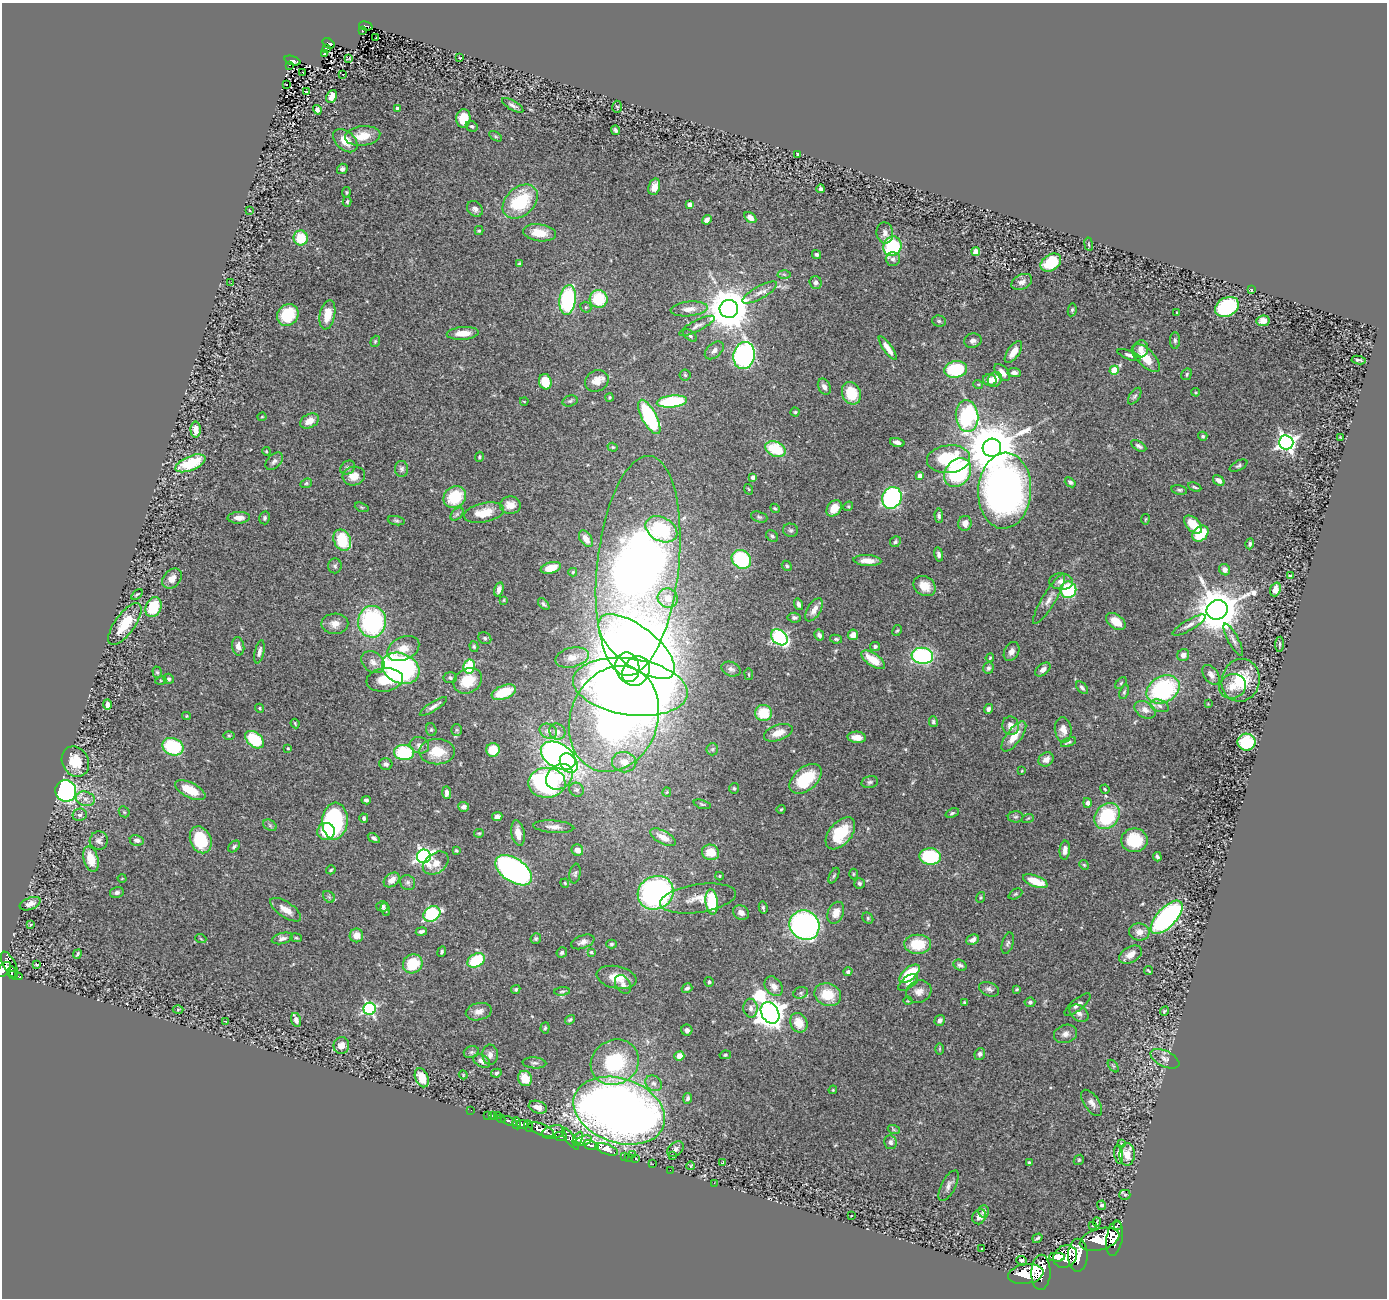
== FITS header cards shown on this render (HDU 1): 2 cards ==
NAXIS1  =                 1385
NAXIS2  =                 1296

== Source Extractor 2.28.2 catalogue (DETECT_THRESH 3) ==
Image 1385 x 1296 px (HDU 1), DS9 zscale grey, 1 PNG px = 1 image px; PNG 1389 x 1300 px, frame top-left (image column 1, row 1296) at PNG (2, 3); each listed source drawn as its Kron ellipse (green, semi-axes under 4 px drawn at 4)
Background 0.563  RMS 0.039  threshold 0.118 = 3 sigma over >= 5 px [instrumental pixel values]
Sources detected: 488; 1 with non-positive FLUX_AUTO (blend fragments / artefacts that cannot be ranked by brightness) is neither listed nor drawn; the other 487 listed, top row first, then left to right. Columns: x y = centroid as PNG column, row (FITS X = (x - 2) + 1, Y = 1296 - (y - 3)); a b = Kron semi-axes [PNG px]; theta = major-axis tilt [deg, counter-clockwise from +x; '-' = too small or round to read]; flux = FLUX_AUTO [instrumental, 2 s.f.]
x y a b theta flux
366 26 7 4 -14 41
362 30 3 3 - 10
376 38 3 2 - 4
328 43 6 4 -35 78
326 48 4 2 - 8.4
325 53 4 2 - 3.5
460 58 3 2 - 2.1
349 59 4 2 - 1.9
292 60 8 4 -20 61
289 65 3 2 - 8.2
303 72 2 2 - 2.6
343 74 3 3 - 48
286 84 3 2 - 1.5
306 92 3 3 - 48
332 97 7 5 64 26
513 105 12 4 -30 9.1
617 107 6 4 -86 3.5
397 108 4 4 - 8.3
317 110 5 4 - 8.2
463 118 9 7 82 52
472 126 6 5 - 4.9
615 130 5 3 - 5.4
363 136 18 9 7 47
495 136 7 4 -31 3.9
345 141 14 9 -41 40
798 154 3 2 - 3
342 169 5 5 - 8.3
654 187 8 5 74 19
821 189 4 4 - 6.7
346 192 5 4 - 2.8
347 202 5 4 - 4.1
520 202 20 14 42 170
690 205 4 4 - 10
475 209 8 7 - 10
249 210 3 2 - 1.8
750 217 7 4 -34 19
707 220 5 4 - 11
479 231 4 4 - 3.5
539 233 16 8 -8 45
885 233 11 8 -81 14
301 238 7 7 - 80
1089 244 7 3 -81 2.9
892 246 10 9 - 230
976 252 4 4 - 59
817 254 5 4 - 6
893 259 7 7 - 8.2
519 263 4 3 - 3.5
1051 263 11 8 33 100
784 274 6 4 -3 4.6
816 282 6 6 - 8.8
1022 282 11 7 25 14
231 283 2 2 - 1.5
1251 290 3 2 - 3.4
760 292 19 6 29 21
599 299 9 9 - 110
568 300 15 8 81 300
586 307 6 5 - 3.9
1227 307 12 9 27 240
689 309 18 7 6 24
729 309 9 9 - 10000
1072 310 6 4 80 3.9
1177 313 3 3 - 2.6
288 315 11 10 - 110
327 315 15 7 78 51
939 321 7 5 -3 4.9
1263 321 7 5 7 14
697 326 19 5 27 12
463 333 16 6 4 39
690 336 8 4 -38 6.1
1175 340 8 5 -89 5.8
375 341 6 4 69 3.8
973 341 8 7 - 9.9
888 348 14 4 -55 26
1141 349 9 7 68 19
714 350 11 7 41 11
1013 352 13 6 55 27
1129 355 12 4 -19 10
744 356 13 10 79 620
1146 358 18 8 -44 59
1358 360 7 3 -8 5.1
956 369 11 8 7 180
1114 370 4 4 - 85
1002 372 10 5 -50 18
1014 372 6 4 -4 11
1187 374 6 5 - 4.5
685 375 5 5 - 4.1
990 380 7 6 - 16
995 380 8 6 61 26
597 381 12 10 33 25
545 382 8 6 -77 54
978 384 5 3 - 2.2
824 387 8 6 -64 12
1196 392 4 4 - 2.6
851 393 11 9 -67 78
1135 396 9 5 57 6.3
610 397 4 4 - 3.3
524 401 4 2 - 1.9
570 401 8 5 15 4.8
672 401 15 6 6 240
795 412 4 4 - 3.3
967 416 16 11 -84 350
262 417 4 4 - 2.7
649 417 19 7 -61 270
310 421 10 7 28 28
196 430 8 5 -88 20
1203 436 5 4 - 4.5
1340 437 3 2 - 2
897 442 7 4 -16 12
1286 442 7 7 - 1100
1139 446 8 4 -30 7.3
613 447 5 4 - 3.1
992 448 9 9 - 16000
775 449 10 7 -23 120
266 451 4 3 - 2.3
479 457 5 3 - 3.5
949 459 22 14 6 180
274 461 10 6 46 10
190 463 16 7 23 120
1239 466 9 5 28 5.7
348 468 8 6 37 6.5
402 469 8 6 -89 7.4
958 472 15 12 52 300
354 476 11 9 13 28
920 476 4 4 - 26
753 477 4 4 - 12
1219 480 6 4 -41 16
1070 482 6 4 -38 5.3
306 483 6 4 22 3.8
1195 487 7 3 -25 3.8
748 489 5 3 - 2.3
1179 490 8 4 -11 5
1005 491 38 26 87 1700
455 497 12 10 40 100
892 498 11 9 63 540
510 505 10 8 -2 28
848 506 5 4 - 3.3
362 507 7 4 -20 3.8
775 508 5 3 - 3.5
834 508 9 6 53 38
484 513 20 9 12 56
457 514 8 5 45 5.8
939 516 7 4 -87 6
759 517 8 5 -20 5.3
239 518 11 6 2 18
265 518 6 5 - 6.5
1145 519 5 2 - 2.3
396 521 9 4 -10 4.9
965 523 7 6 - 20
1193 525 11 6 -45 58
661 529 17 12 -28 180
791 530 7 6 - 6.7
1200 534 9 7 47 90
772 536 7 5 -43 6
586 539 9 5 -56 22
342 540 11 8 -66 120
895 542 6 5 - 5
1250 544 5 4 - 5.1
939 554 7 4 -79 8.8
741 559 10 8 -37 200
867 561 14 5 -4 27
335 566 7 6 - 6.6
638 566 110 41 84 4000
787 566 5 4 - 4.9
551 568 10 5 14 41
1225 570 6 5 - 12
573 572 4 4 - 3.8
1290 576 4 3 - 5.2
172 578 11 8 46 22
1061 581 12 8 -3 19
925 586 12 9 -34 37
499 589 7 4 74 11
1275 589 7 5 69 20
1068 590 8 8 - 160
137 594 6 3 37 4.1
668 598 10 9 - 39
1049 599 28 6 59 23
504 600 4 3 - 2.4
544 604 7 3 -46 5.2
798 604 6 4 -74 8.9
153 607 10 7 67 100
814 610 13 6 60 21
1217 610 11 9 24 11000
794 618 7 5 -5 6.6
1116 621 11 7 -35 42
372 622 16 14 89 400
125 624 24 10 54 80
335 624 13 10 1 23
1189 625 19 5 30 15
897 630 6 4 60 3.6
819 635 6 5 - 8.6
853 635 5 5 - 19
779 637 9 7 -40 410
485 638 7 5 -34 5.1
836 639 6 4 -10 4.3
1233 640 18 5 -62 12
1280 644 7 3 85 3.7
238 646 9 6 -80 16
875 646 5 4 - 5.7
474 647 5 4 - 4.1
636 647 46 20 -38 1500
403 649 17 11 26 35
1012 651 10 7 61 14
259 652 11 4 77 11
1183 655 6 5 - 14
922 656 11 8 -7 420
572 657 17 10 14 26
990 658 4 3 - 2.8
873 660 13 6 -34 54
373 662 13 9 -40 21
469 666 7 6 - 100
627 667 15 12 -80 2100
401 668 19 14 -25 640
988 668 6 5 - 5.9
731 669 10 7 -22 9.5
1043 669 9 5 36 13
636 671 16 13 57 2800
157 672 6 4 -72 4.1
749 674 6 3 -81 2.4
1211 675 11 7 -53 15
450 678 6 5 - 5.1
169 679 5 5 - 7.4
161 680 5 3 - 2.9
385 680 18 11 8 56
1241 680 21 19 75 110
468 681 15 12 29 66
1121 683 7 4 46 3.7
1233 686 13 12 - 35
630 687 57 28 -8 5400
1082 688 7 4 -48 6.7
1163 689 17 13 28 320
504 692 12 7 22 82
1124 692 7 4 69 4.6
1208 704 2 2 - 1.5
107 705 5 4 - 14
433 706 16 4 32 12
1160 706 9 6 -19 11
260 708 5 4 - 3.3
988 709 5 4 - 6.9
1145 710 11 8 -31 18
763 713 8 8 - 83
186 716 4 4 - 2.6
614 719 54 43 68 1700
933 722 5 4 - 5
295 723 5 3 - 2.8
1011 726 9 8 - 21
431 730 6 5 - 4.2
457 730 6 5 - 4.1
1063 730 12 8 -83 22
548 731 9 7 -29 13
557 732 8 7 - 13
778 733 15 7 19 33
229 735 6 3 0 2.9
1014 736 18 7 53 43
857 737 9 5 -5 26
255 740 11 7 -41 130
1068 742 8 3 22 4.5
1247 742 9 8 - 130
419 745 10 8 -17 13
173 747 11 8 -23 190
288 748 3 3 - 3.2
712 749 6 6 - 5.1
493 750 7 6 - 59
437 752 18 13 0 66
404 753 10 7 -4 150
558 756 19 12 -30 1100
1046 759 8 6 36 20
75 761 16 13 -61 57
624 762 12 10 -8 30
569 763 10 8 -54 170
386 764 6 6 - 8
1022 771 4 2 - 2
559 777 14 11 37 54
806 779 19 11 40 130
870 782 8 6 14 6.1
547 783 19 15 1 480
734 788 5 4 - 3.9
1105 789 5 4 - 3
190 790 16 7 -26 63
577 790 7 6 - 6.6
66 791 11 10 - 650
667 792 5 4 - 2.8
447 793 6 4 -88 12
85 799 9 7 -17 14
366 800 4 3 - 6.4
1087 803 5 4 - 8.5
702 804 9 4 -17 4.2
464 807 5 5 - 10
781 809 4 3 - 2.6
124 812 6 5 - 3.9
952 813 7 4 21 4.6
80 815 7 6 - 7.1
1107 816 14 11 48 180
497 817 5 4 - 12
1016 817 8 5 1 5.7
364 818 5 4 - 4.8
1028 818 6 3 20 3.2
335 821 18 12 85 400
270 825 7 5 -31 5.2
554 827 20 6 -4 18
326 831 9 8 - 59
479 833 5 4 - 3.3
518 833 13 6 -80 26
840 833 19 11 50 100
663 837 14 6 -28 30
374 838 6 4 -34 6.5
137 840 7 5 -11 9.5
201 840 14 10 -67 120
1134 840 13 12 - 110
99 841 9 9 - 11
234 846 7 4 41 5.3
577 850 6 5 - 20
1065 850 9 5 85 13
456 851 3 2 - 2.8
711 852 9 7 -19 48
424 856 7 7 - 910
930 856 11 8 -3 190
1157 857 4 3 - 5.6
91 859 13 7 -74 51
436 863 14 10 36 28
1084 865 5 4 - 3.4
331 870 5 3 - 3.5
514 870 21 11 -34 860
575 873 10 5 81 6.4
853 874 5 3 - 2.6
720 876 4 4 - 2.8
834 876 8 4 63 5
122 878 4 3 - 2.2
392 880 9 6 39 21
1035 881 13 5 -21 59
408 883 8 7 - 8.6
565 883 4 4 - 2.5
859 883 5 5 - 5
117 892 7 5 13 8.8
656 893 18 16 29 810
1015 894 7 4 27 4
329 897 7 5 -45 5.4
981 897 5 4 - 3.2
698 898 38 14 8 55
712 902 12 6 -84 150
30 904 11 6 21 14
382 906 6 5 - 7
763 908 6 3 -76 4.8
286 910 18 7 -33 29
385 910 6 4 -69 5
741 913 8 6 -30 17
836 913 11 8 67 26
432 914 9 7 33 230
1167 917 21 9 47 600
868 918 6 5 - 4
30 924 3 3 - 5.3
805 925 15 14 - 710
421 931 5 3 - 7
1139 932 10 8 -10 19
356 935 7 6 - 28
282 938 11 5 14 9.9
296 938 5 3 - 2.9
201 939 5 3 - 2.2
536 939 5 5 - 5.4
973 940 6 5 - 11
583 942 12 6 21 13
1008 943 11 5 73 7.4
611 944 5 4 - 4.5
918 944 13 9 0 86
442 952 5 3 - 4.4
562 952 5 5 - 6.4
591 952 4 4 - 3.5
77 954 5 3 - 3.8
1130 955 12 8 29 27
476 960 9 6 31 150
37 964 4 3 - 4.3
413 964 10 9 - 89
9 965 14 6 -63 390
960 965 7 5 -29 6.6
4 970 9 5 49 420
1148 971 5 2 - 2.7
848 972 5 4 - 8.7
12 973 6 3 -82 120
909 974 12 6 40 120
16 976 7 4 -13 180
617 977 20 11 -11 46
709 982 5 4 - 4.5
908 982 11 6 37 13
623 984 10 7 -56 11
774 986 11 8 -52 20
687 988 5 4 - 7
516 989 5 4 - 4.3
989 989 10 7 -21 9.3
1017 989 4 3 - 3
562 991 8 4 5 4.3
919 992 13 11 18 20
801 993 7 5 21 5.8
828 995 13 11 -20 70
908 1001 4 3 - 2
964 1002 4 3 - 2.9
1030 1002 5 4 - 5.8
1078 1005 16 6 40 12
751 1008 9 7 -86 14
370 1009 6 6 - 480
178 1010 5 3 - 2.6
1164 1011 5 3 - 3
479 1012 13 8 14 19
770 1013 11 8 -60 3900
1079 1013 10 7 -38 12
296 1020 7 5 -76 10
570 1020 5 3 - 4
940 1020 5 5 - 9.5
225 1021 3 2 - 1.9
799 1023 10 8 -59 42
545 1028 5 4 - 4.1
687 1030 5 5 - 8.2
1065 1034 12 9 17 16
341 1046 8 8 - 21
939 1049 6 4 -90 3
471 1052 8 6 20 6.2
980 1054 6 5 - 6.3
490 1055 10 8 -87 15
725 1055 6 4 11 4.5
679 1056 5 4 - 38
1165 1059 15 8 -25 15
482 1061 9 6 -30 17
615 1062 25 22 31 210
534 1063 12 5 -4 8.5
1113 1066 7 4 -52 3.6
496 1073 5 4 - 6
463 1075 4 4 - 2.4
422 1078 10 6 -67 41
525 1078 8 7 - 47
654 1083 9 7 -35 11
833 1090 4 4 - 2.6
688 1098 5 4 - 7.1
1092 1103 15 7 -55 15
538 1107 9 6 -19 23
471 1110 2 2 - 6
619 1111 47 32 -19 3700
488 1115 3 2 - 12
497 1115 2 2 - 6.1
492 1116 4 3 - 34
501 1119 4 3 - 220
509 1121 8 4 -19 100
517 1123 6 3 -83 520
522 1124 6 3 -10 910
528 1126 6 4 -70 530
541 1130 13 5 -22 2400
894 1130 6 4 -19 3.2
553 1132 12 6 13 890
561 1136 6 4 -12 270
570 1139 13 4 -54 650
578 1139 7 4 61 550
583 1141 9 4 16 450
890 1142 7 6 - 8.8
1122 1144 4 2 - 2.3
591 1145 8 4 -16 380
607 1149 12 5 -20 1600
675 1149 9 6 39 11
632 1154 3 3 - 38
1119 1154 9 3 -83 10
1127 1154 11 7 89 31
673 1155 3 3 - 3.7
625 1156 3 2 - 8.5
629 1157 3 2 - 12
635 1159 3 2 - 12
1079 1160 5 4 - 3.3
723 1162 3 2 - 2.2
1029 1163 4 3 - 4
653 1164 2 2 - 12
691 1166 4 3 - 2.1
670 1170 2 2 - 3.2
714 1183 2 2 - 39
949 1186 17 7 62 14
1125 1195 5 5 - 3.6
1102 1205 5 4 - 5.1
983 1211 6 5 - 8.3
851 1216 2 2 - 2
979 1217 8 6 58 15
1097 1222 4 2 - 2.2
1093 1225 3 2 - 1.1
1117 1225 2 2 - 5500
1037 1238 5 2 - 4.9
1114 1238 18 8 81 2100
1100 1239 20 10 16 3800
982 1249 3 2 - 1.7
1078 1255 16 9 90 3300
1057 1257 8 4 -2 1300
1065 1257 12 10 34 3000
1022 1260 5 4 - 4.1
1041 1272 17 9 88 2600
1026 1274 18 10 9 4200
At the frame edge (FLAGS 8, measured only in part): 1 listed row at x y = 4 970
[1 non-positive-flux detection neither listed nor drawn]